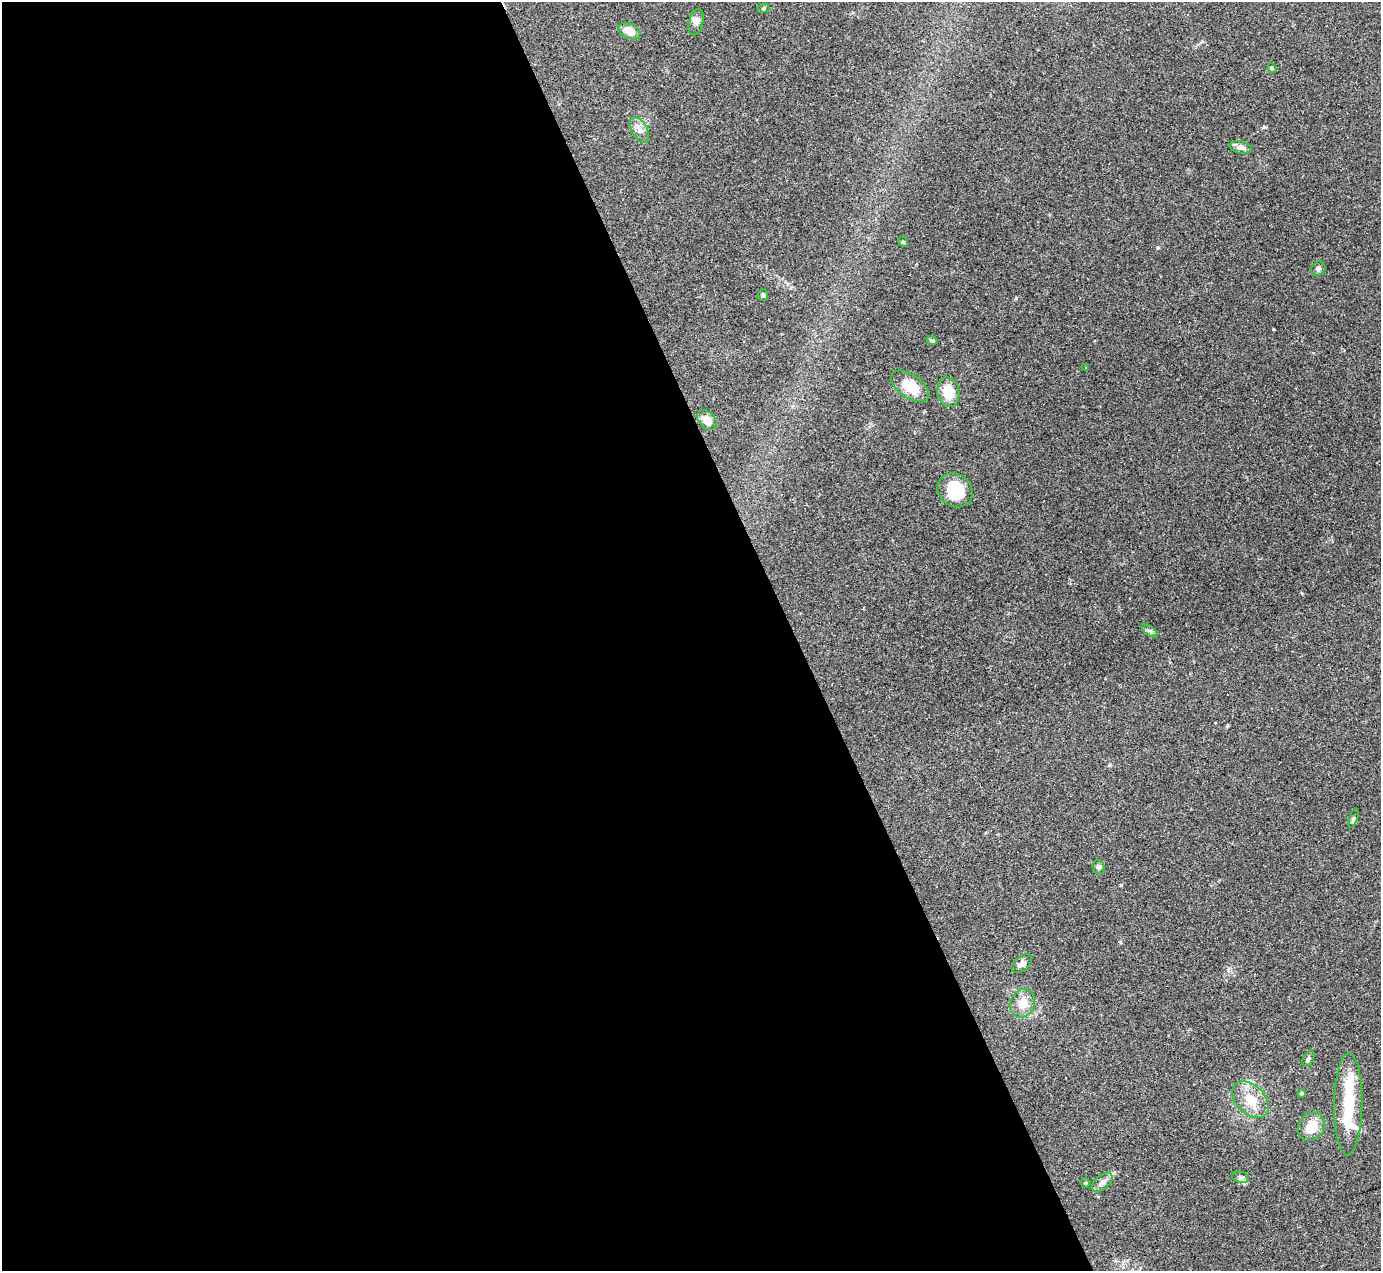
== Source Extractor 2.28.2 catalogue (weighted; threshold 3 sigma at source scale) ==
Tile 9 of 4 x 4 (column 1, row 3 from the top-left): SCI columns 1-1379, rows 1547-2815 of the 5517 x 5501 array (HDU 1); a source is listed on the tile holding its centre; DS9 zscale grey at full resolution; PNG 1383 x 1273 px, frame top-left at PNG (2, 2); each listed source drawn as its Kron ellipse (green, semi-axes under 4 px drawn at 4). Shown black and unused: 58% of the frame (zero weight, under 2 of 3 exposures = <1% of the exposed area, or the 3 px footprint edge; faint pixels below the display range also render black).
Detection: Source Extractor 2.28.2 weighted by HDU 2 'WHT'; one run over the whole footprint, this tile lists its part. Background 0.109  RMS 0.0077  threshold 0.0347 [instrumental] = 3 sigma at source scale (4.5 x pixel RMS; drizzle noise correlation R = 1.50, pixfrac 1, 0.05/0.05 arcsec/px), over >= 5 px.
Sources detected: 35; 1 inside a brighter object's white glare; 4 cosmic-ray / hot-pixel residue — neither listed nor drawn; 2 inside a brighter listed object's ellipse — not listed separately; the other 28 listed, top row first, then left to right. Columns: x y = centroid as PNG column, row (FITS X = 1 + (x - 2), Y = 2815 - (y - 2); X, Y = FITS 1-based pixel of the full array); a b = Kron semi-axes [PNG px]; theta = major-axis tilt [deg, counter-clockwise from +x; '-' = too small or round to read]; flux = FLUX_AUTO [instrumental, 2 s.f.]
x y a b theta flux
763 9 6 4 17 1.1
696 22 13 7 74 3.3
629 31 11 7 -27 8.3
1272 68 5 4 - 0.84
640 130 14 8 -60 4.7
1241 147 11 6 -13 3.7
903 242 5 4 - 1
1318 269 8 6 45 1.8
763 295 6 5 - 1.3
932 340 5 4 - 1.4
1085 367 3 2 - 0.48
910 386 21 11 -35 17
948 392 15 11 -79 15
707 420 11 7 -48 6.5
955 490 18 16 -39 28
1150 631 9 4 -35 1.7
1354 818 10 4 70 1.4
1099 867 7 6 - 2.5
1022 964 12 7 41 3.6
1023 1003 14 12 66 9.5
1308 1059 9 5 63 2
1301 1093 4 4 - 1.1
1251 1100 22 14 -45 15
1348 1104 51 14 89 32
1311 1127 15 12 53 15
1240 1177 8 5 -18 2
1102 1182 12 7 42 3.9
1085 1183 4 4 - 0.78
Unlisted compact peaks at least as high as the median listed source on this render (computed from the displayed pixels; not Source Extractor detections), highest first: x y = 1158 247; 1264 127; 1227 726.